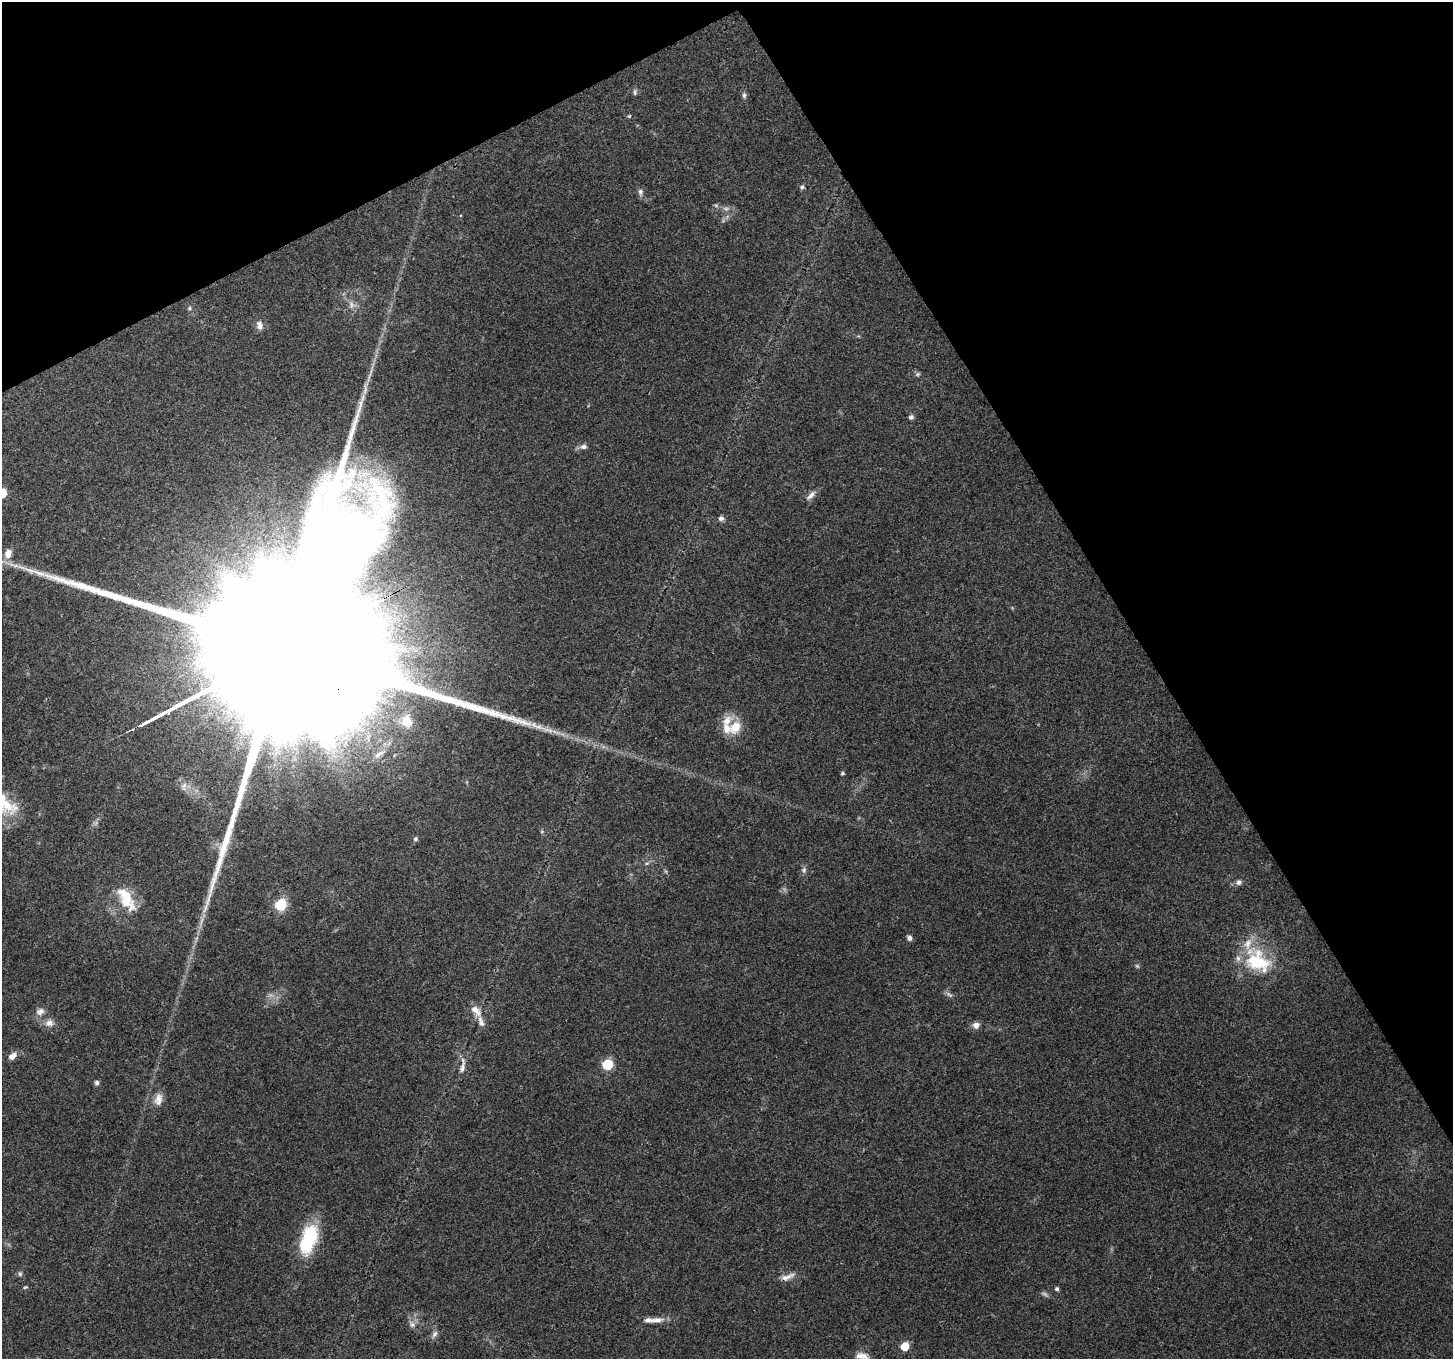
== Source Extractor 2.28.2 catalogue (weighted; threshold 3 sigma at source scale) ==
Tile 3 of 4 x 4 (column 3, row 1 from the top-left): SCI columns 2904-4354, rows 4180-5536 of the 5811 x 5704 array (HDU 1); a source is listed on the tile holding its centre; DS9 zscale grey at full resolution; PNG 1455 x 1361 px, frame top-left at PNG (2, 2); no overlay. Shown black and unused: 28% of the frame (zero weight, under 3 of 4 exposures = <1% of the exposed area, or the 3 px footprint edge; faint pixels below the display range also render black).
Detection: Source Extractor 2.28.2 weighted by HDU 2 'WHT'; one run over the whole footprint, this tile lists its part. Background 0.1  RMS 0.0054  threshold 0.0242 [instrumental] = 3 sigma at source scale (4.5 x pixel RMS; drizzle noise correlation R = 1.50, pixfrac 1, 0.0396/0.0396 arcsec/px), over >= 5 px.
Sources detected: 59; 4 too faint to see at this stretch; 1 inside a brighter object's white glare — not listed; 6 inside a brighter listed object's ellipse — not listed separately; the other 48 listed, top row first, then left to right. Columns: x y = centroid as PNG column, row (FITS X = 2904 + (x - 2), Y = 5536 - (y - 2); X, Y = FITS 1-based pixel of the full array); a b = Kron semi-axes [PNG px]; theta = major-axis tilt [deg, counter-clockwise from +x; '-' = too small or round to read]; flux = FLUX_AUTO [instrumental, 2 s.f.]
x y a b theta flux
635 92 8 5 -83 1.1
744 95 8 5 -81 1.3
629 116 5 3 - 0.59
802 187 6 5 - 1.1
640 192 9 6 -86 1.8
351 305 11 6 -82 2.4
189 308 5 4 - 0.79
260 325 12 8 -83 2.9
918 374 6 4 45 0.87
365 390 17 5 85 3.1
911 417 6 6 - 1.5
583 447 9 7 -3 2
3 493 6 5 - 13
811 495 16 6 48 2.6
721 518 7 6 - 1.7
8 554 12 9 72 4.6
276 653 184 37 28 140000
407 721 19 15 -77 12
735 727 20 14 53 9.6
547 730 31 6 -19 7.8
379 754 18 7 34 4
842 773 5 4 - 0.75
415 839 6 5 - 1.1
804 870 8 6 50 1.4
1239 882 8 7 - 1.7
126 899 38 16 -59 17
281 905 6 6 - 49
909 938 6 6 - 1.8
1258 961 37 26 -39 32
1137 966 7 4 -44 0.81
476 1010 17 9 -51 5.4
40 1011 12 9 25 3.1
49 1023 11 10 - 3.5
976 1025 8 8 - 2.8
12 1056 10 7 41 3.6
607 1064 6 6 - 35
462 1066 23 6 81 3.7
97 1083 6 6 - 1.2
158 1099 18 10 79 4.7
308 1240 37 18 70 30
20 1274 6 6 - 1
787 1277 20 6 21 4
1057 1289 5 5 - 0.99
657 1320 17 8 5 4.3
412 1324 10 7 -78 2.3
434 1334 10 6 57 2
905 1346 5 5 - 17
862 1356 21 11 -29 5.8
Overlapping masked pixels (flux is a lower limit): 1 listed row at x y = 276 653
Isophote crosses this tile's border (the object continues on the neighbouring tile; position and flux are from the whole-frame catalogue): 2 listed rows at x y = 3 493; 862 1356